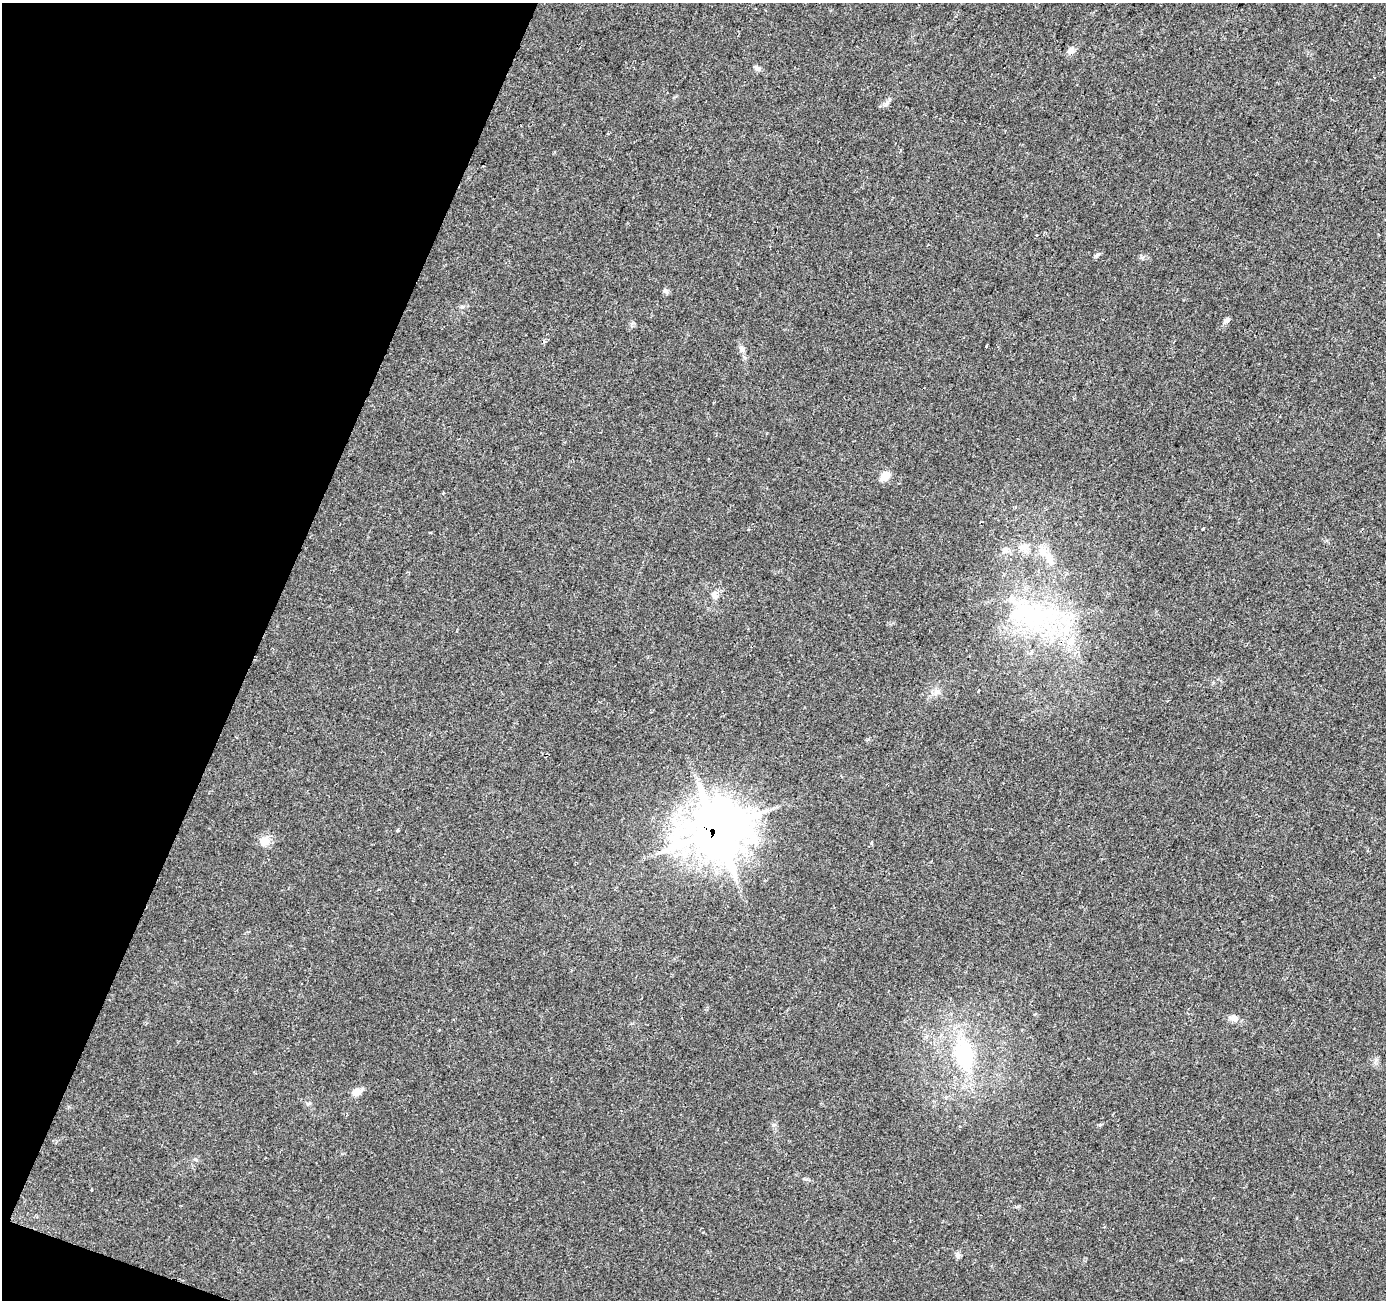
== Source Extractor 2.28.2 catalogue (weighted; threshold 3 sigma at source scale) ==
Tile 9 of 4 x 4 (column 1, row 3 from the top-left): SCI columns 9-1392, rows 1581-2878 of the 5566 x 5698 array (HDU 1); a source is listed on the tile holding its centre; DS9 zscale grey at full resolution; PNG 1388 x 1302 px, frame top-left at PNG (2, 3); no overlay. Shown black and unused: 19% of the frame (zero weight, under 2 of 3 exposures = <1% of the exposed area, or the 3 px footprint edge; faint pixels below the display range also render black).
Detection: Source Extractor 2.28.2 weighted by HDU 2 'WHT'; one run over the whole footprint, this tile lists its part. Background 0.0208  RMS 0.0034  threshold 0.0154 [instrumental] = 3 sigma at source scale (4.5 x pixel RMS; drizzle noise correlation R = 1.50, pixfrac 1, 0.0396/0.0396 arcsec/px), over >= 5 px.
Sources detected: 29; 3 inside a brighter listed object's ellipse — not listed separately; the other 26 listed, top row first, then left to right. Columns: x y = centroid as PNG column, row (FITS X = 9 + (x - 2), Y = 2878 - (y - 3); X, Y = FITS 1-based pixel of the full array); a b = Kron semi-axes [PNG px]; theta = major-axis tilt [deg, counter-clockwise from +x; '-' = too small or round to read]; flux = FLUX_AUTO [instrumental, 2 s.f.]
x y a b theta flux
1071 51 9 8 - 1.9
757 68 10 6 -37 1.1
1037 235 3 2 - 0.32
1097 255 8 4 36 0.66
665 291 10 4 -34 0.64
1227 320 11 6 42 1.1
987 346 3 3 - 2.6
742 349 11 6 -61 1.3
885 476 13 9 43 3.3
1203 529 3 3 - 0.65
1024 546 11 8 36 2.2
1005 550 10 8 52 1.7
1049 559 17 8 -67 3.4
714 595 13 8 -73 1.7
1038 615 70 34 4 46
979 690 3 2 - 0.32
937 692 11 8 39 1.9
397 830 3 3 - 0.97
716 830 20 17 20 1400
264 841 14 12 -18 3.1
1233 1018 11 8 -15 2
964 1054 40 23 -77 29
357 1092 12 8 22 3
195 1159 6 4 -19 0.48
91 1190 3 3 - 0.61
957 1256 8 5 -84 0.87
Overlapping masked pixels (flux is a lower limit): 1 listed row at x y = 716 830
Unlisted compact peaks at least as high as the median listed source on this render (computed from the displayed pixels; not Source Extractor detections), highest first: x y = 871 843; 462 307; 887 102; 773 1125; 1376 1060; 1018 1206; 868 739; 1142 257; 1100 1125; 806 1179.